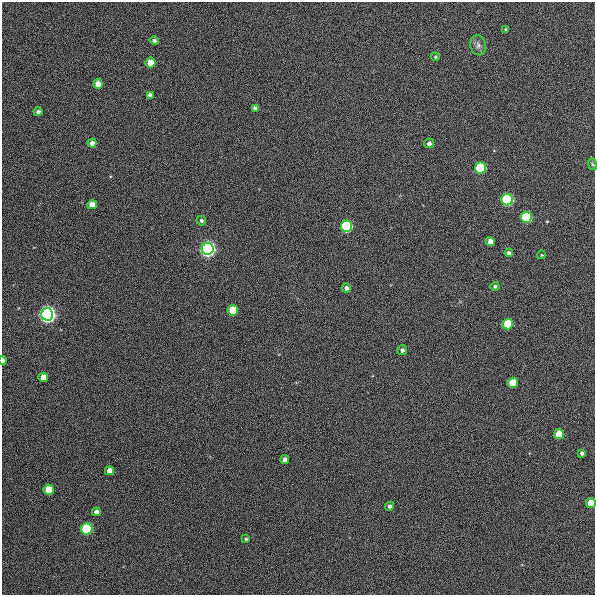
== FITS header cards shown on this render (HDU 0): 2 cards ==
NAXIS1  =                  593
NAXIS2  =                  593

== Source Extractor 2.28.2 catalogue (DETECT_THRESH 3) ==
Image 593 x 593 px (HDU 0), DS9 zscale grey, 1 PNG px = 1 image px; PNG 597 x 597 px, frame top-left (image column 1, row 593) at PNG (2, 2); each listed source drawn as its Kron ellipse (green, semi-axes under 4 px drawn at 4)
Background 1080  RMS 14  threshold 41.8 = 3 sigma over >= 5 px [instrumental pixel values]
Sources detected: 41; all 41 listed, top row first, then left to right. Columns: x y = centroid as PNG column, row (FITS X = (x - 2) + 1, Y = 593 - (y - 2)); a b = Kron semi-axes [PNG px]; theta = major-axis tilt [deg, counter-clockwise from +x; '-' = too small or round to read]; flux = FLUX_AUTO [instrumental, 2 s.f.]
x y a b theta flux
506 29 3 3 - 1100
154 41 5 4 - 2000
478 45 10 8 -75 3900
435 57 4 3 - 1200
150 63 5 5 - 15000
98 84 5 4 - 8600
150 95 4 4 - 3600
255 108 4 4 - 2800
38 112 4 4 - 2900
92 143 4 4 - 5100
429 143 5 4 - 3100
592 164 6 4 -70 1200
481 168 5 5 - 110000
507 200 5 5 - 170000
92 205 5 4 - 12000
526 217 5 5 - 120000
201 221 5 4 - 1800
346 226 5 5 - 150000
490 241 4 4 - 6800
208 249 6 6 - 620000
509 253 4 4 - 2600
541 255 4 3 - 650
495 286 4 4 - 1800
346 288 4 4 - 3500
233 310 5 5 - 31000
47 314 6 6 - 780000
508 324 5 5 - 42000
402 350 5 4 - 2300
3 360 4 2 - 3300
43 377 5 4 - 14000
513 383 5 5 - 26000
559 434 5 5 - 19000
582 453 4 4 - 2700
285 459 4 4 - 3600
109 471 4 4 - 9000
49 490 5 5 - 20000
591 503 5 5 - 16000
390 506 4 4 - 2300
96 512 4 4 - 4600
87 529 5 5 - 130000
246 539 3 3 - 1200
At the frame edge (FLAGS 8, measured only in part): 2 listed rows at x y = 3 360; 591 503

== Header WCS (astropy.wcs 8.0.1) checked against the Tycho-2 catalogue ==
Header WCS as astropy/WCSLIB reads it (applying the file's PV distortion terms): RA---TAN/DEC--TAN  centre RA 08:39:05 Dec +76:01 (129.77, +76.01 deg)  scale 1.01 arcsec/px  FOV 10.0' x 10.0'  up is +177 deg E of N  parity flipped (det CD > 0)
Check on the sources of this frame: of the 41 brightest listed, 3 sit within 2.0 arcsec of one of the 3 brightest Tycho-2 stars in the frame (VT <= 12.45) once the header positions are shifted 0.51 arcsec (0.16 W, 0.48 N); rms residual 0.73 arcsec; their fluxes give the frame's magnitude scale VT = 25.70 - 2.5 log10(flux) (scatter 0.26 mag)
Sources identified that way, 3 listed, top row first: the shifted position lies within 2.0 arcsec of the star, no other Tycho-2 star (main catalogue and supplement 1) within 4.0 arcsec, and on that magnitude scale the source's flux lands within +1.5 / -3 mag of the star's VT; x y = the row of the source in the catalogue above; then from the Tycho-2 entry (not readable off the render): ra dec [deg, ICRS J2000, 3 dp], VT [Tycho-2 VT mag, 2 dp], TYC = Tycho-2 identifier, HIP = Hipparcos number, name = IAU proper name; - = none
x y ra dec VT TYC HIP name
346 226 129.719 +75.990 12.45 4540-304-1 - -
208 249 129.878 +75.998 11.48 4540-300-1 - -
47 314 130.062 +76.018 10.97 4540-316-1 - -